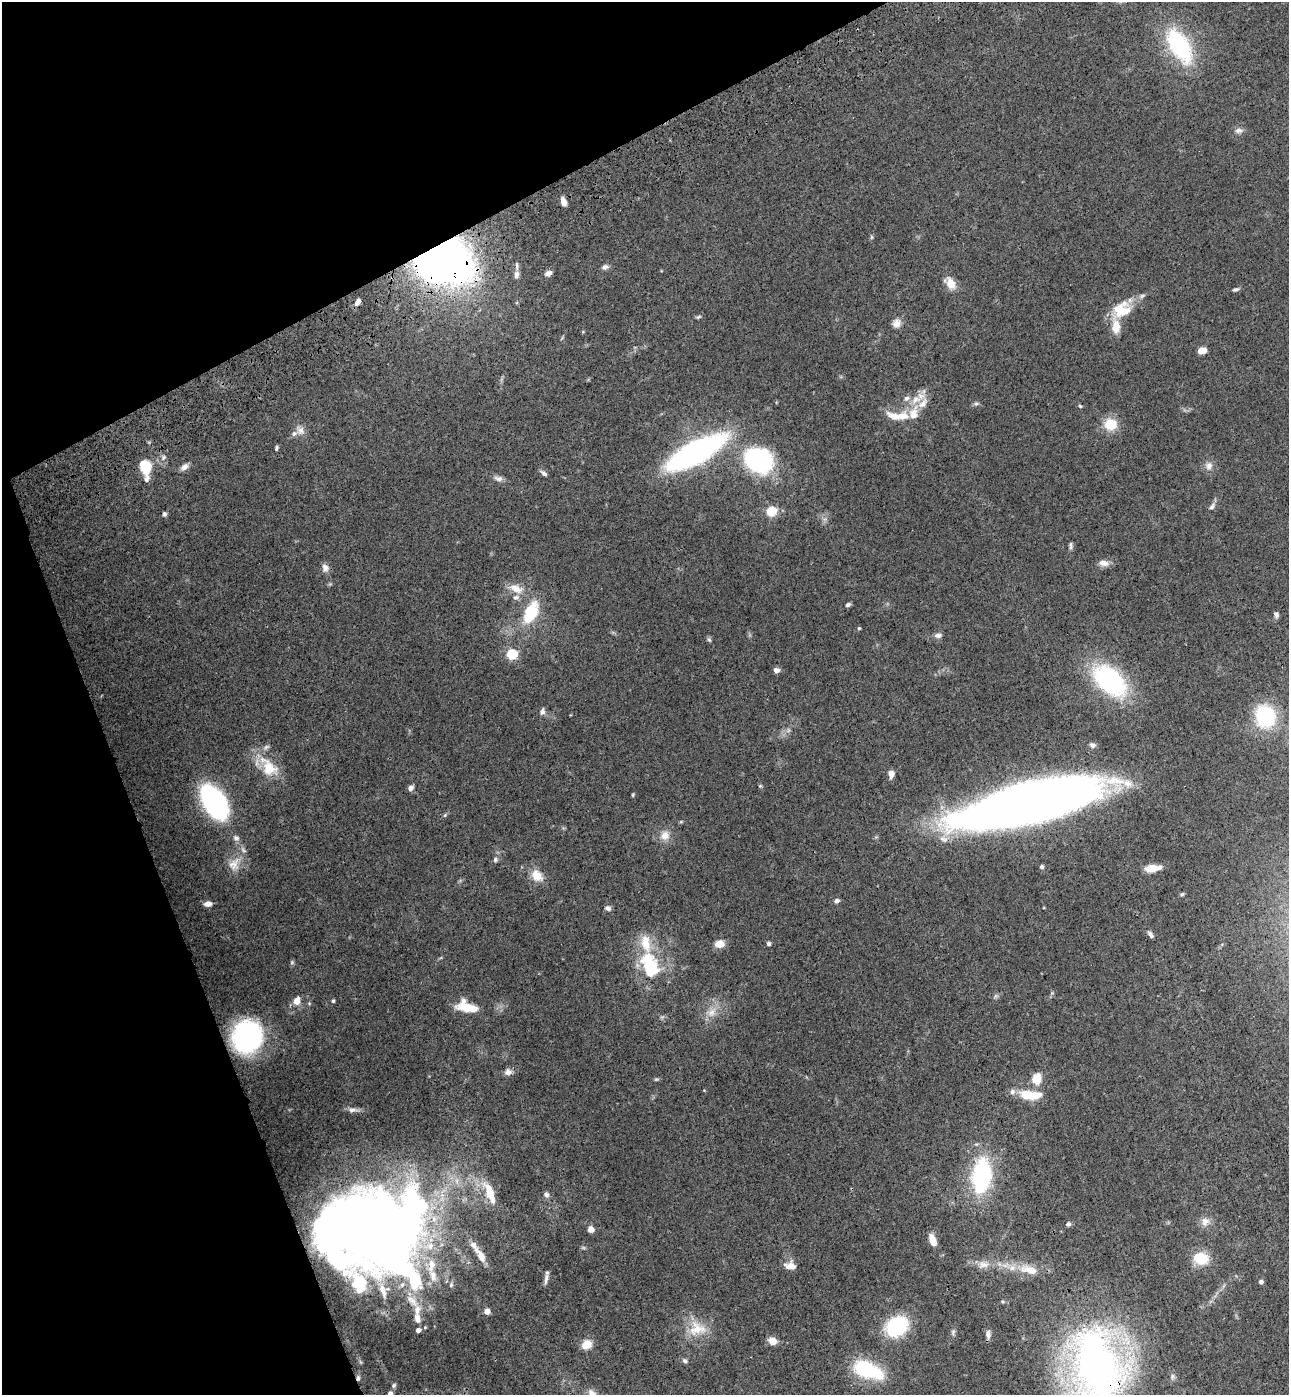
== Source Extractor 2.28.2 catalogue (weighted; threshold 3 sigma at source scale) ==
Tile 5 of 4 x 4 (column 1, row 2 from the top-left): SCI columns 344-1630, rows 2898-4290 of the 5706 x 5794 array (HDU 1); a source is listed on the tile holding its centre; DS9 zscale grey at full resolution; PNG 1291 x 1397 px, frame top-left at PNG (2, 2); no overlay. Shown black and unused: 21% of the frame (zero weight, under 3 of 4 exposures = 6% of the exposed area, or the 3 px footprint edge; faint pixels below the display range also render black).
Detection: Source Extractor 2.28.2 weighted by HDU 2 'WHT'; one run over the whole footprint, this tile lists its part. Background 0.0787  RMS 0.0043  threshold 0.0195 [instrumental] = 3 sigma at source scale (4.5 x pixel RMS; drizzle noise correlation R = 1.50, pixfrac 1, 0.05/0.05 arcsec/px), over >= 5 px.
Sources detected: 145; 6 inside a brighter object's white glare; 1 long thin detection or spike segment (spike, bleed or trail) — not listed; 17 inside a brighter listed object's ellipse — not listed separately; the other 121 listed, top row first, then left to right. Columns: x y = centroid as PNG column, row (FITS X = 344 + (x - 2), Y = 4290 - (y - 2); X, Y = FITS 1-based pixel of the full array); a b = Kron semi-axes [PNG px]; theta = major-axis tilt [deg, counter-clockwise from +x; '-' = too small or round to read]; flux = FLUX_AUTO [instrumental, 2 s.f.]
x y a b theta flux
1179 46 31 15 -59 51
1239 130 11 7 10 1.6
563 202 8 5 -73 3.2
872 237 6 4 -90 0.54
441 256 34 22 -27 390
517 266 10 3 -87 0.81
605 267 9 6 10 1.3
548 273 8 6 23 1.8
516 274 8 6 77 1.9
951 283 16 10 -59 4.7
1236 289 8 4 15 0.91
358 302 7 5 55 2.4
1122 310 24 18 31 12
698 317 7 4 27 0.67
897 323 12 10 77 2.6
1202 350 7 5 11 4.4
907 398 8 6 31 1.4
976 403 7 4 0 0.78
1080 406 5 3 - 0.45
913 413 21 13 74 6.9
893 416 19 8 -24 4.4
1110 424 14 13 - 9.1
300 430 13 11 -56 2.8
276 448 6 3 78 0.65
696 452 37 13 29 170
163 457 7 5 57 1.1
759 461 24 19 -26 66
1209 466 12 9 74 2.4
145 467 11 7 -79 24
184 467 10 6 37 2.2
544 473 10 4 -38 1.1
498 478 12 7 -11 1.7
1212 506 12 6 59 1.5
771 511 5 5 - 29
164 514 6 5 - 0.88
1071 546 10 4 -87 0.92
1104 563 13 7 -9 2.7
325 568 11 9 -71 2
516 588 21 11 -22 5.3
848 605 6 4 25 0.93
531 612 28 15 64 17
1276 614 7 5 -73 1.3
859 628 4 4 - 0.46
938 635 9 6 2 1.4
709 640 7 5 -61 0.75
512 654 5 5 - 33
776 670 7 6 - 1.8
1109 681 24 14 -43 91
542 712 9 7 74 1.5
1265 716 26 22 -70 27
1093 745 8 6 -16 1.3
269 767 34 19 -50 12
891 774 7 6 - 2.9
410 788 6 5 - 1.7
633 795 6 3 71 0.43
214 802 23 13 -58 130
1030 803 113 29 14 610
445 815 6 4 47 0.54
681 822 6 3 19 0.42
665 835 13 12 - 4.2
236 838 8 8 - 1.5
495 860 6 6 - 0.91
234 864 22 15 58 6.5
1042 867 5 4 - 0.94
1152 868 13 6 6 7.5
537 876 16 12 -49 5.8
1182 894 6 5 - 0.6
836 901 6 5 - 1.5
208 904 8 5 3 2.4
608 908 8 6 -25 1.2
1151 935 9 5 -55 1.1
646 943 82 18 -85 18
720 944 10 8 7 4
768 944 4 4 - 1
292 962 6 5 - 0.63
995 996 7 4 71 0.7
297 1001 10 7 69 3.6
333 1001 4 3 - 0.6
467 1007 24 12 -14 10
712 1012 16 11 51 4.7
247 1037 26 23 76 87
508 1072 9 8 - 1.8
656 1079 6 4 7 0.58
1036 1079 11 9 79 7.6
1030 1095 26 9 -5 12
353 1110 15 7 -1 2
981 1176 30 16 84 55
490 1193 33 11 -68 9.6
546 1195 7 6 - 1.4
1205 1222 12 11 - 2.9
1068 1224 6 5 - 0.95
371 1228 18 15 44 480
591 1229 6 6 - 2.9
932 1240 12 6 -69 5.2
429 1246 15 10 11 6
481 1257 15 7 -65 4.4
1201 1258 16 12 -4 11
338 1259 57 35 -63 70
431 1265 21 10 81 6.6
983 1265 17 9 2 3.9
790 1266 14 8 -9 3.2
1029 1270 29 12 -10 8.5
546 1279 16 5 78 1.7
1261 1282 4 4 - 1.5
451 1285 8 5 74 0.95
412 1301 26 9 -47 5.6
487 1311 6 6 - 2.2
417 1318 14 7 -79 3.4
896 1326 19 15 34 34
697 1329 27 20 1 11
953 1332 8 5 78 0.95
988 1334 10 6 -90 1.7
772 1341 10 8 -24 3.3
587 1344 11 9 35 5.2
685 1361 7 5 -45 1
1097 1366 76 51 -83 230
866 1369 30 14 -22 31
358 1378 8 5 88 1.1
394 1385 6 5 - 0.86
390 1394 7 6 - 1.4
592 1394 16 9 -47 3.4
Overlapping masked pixels (flux is a lower limit): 6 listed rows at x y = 441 256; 696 452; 1030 803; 338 1259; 1097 1366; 358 1378
Isophote crosses this tile's border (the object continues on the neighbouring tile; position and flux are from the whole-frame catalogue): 3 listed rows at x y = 1097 1366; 390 1394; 592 1394